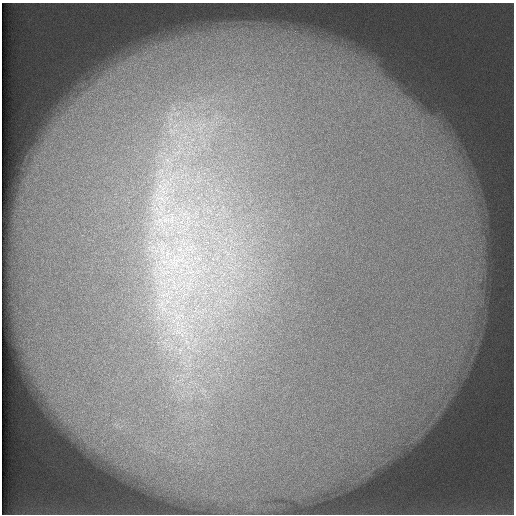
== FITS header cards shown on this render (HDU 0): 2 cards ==
NAXIS1  =                  512 /
NAXIS2  =                  512 /

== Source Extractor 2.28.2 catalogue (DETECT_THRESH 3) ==
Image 512 x 512 px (HDU 0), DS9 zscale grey, 1 PNG px = 1 image px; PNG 516 x 516 px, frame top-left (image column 1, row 512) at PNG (2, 3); no overlay
Background 114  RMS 5.4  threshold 16.1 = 3 sigma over >= 5 px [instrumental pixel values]
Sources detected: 14; all 14 listed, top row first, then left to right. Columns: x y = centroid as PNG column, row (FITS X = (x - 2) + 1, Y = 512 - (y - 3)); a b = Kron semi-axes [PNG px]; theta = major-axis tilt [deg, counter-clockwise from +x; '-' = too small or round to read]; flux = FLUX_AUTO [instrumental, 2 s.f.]
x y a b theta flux
178 152 15 8 31 4600
168 161 24 10 -49 8500
164 186 42 26 63 35000
172 219 15 5 82 3100
160 221 15 8 -74 4900
180 249 7 4 19 980
167 254 10 6 56 2500
176 264 7 6 - 1900
161 304 15 10 55 5100
177 317 17 9 -50 6400
178 324 11 7 -63 3000
178 332 25 12 7 11000
186 341 15 9 -57 5800
180 351 14 7 76 3500